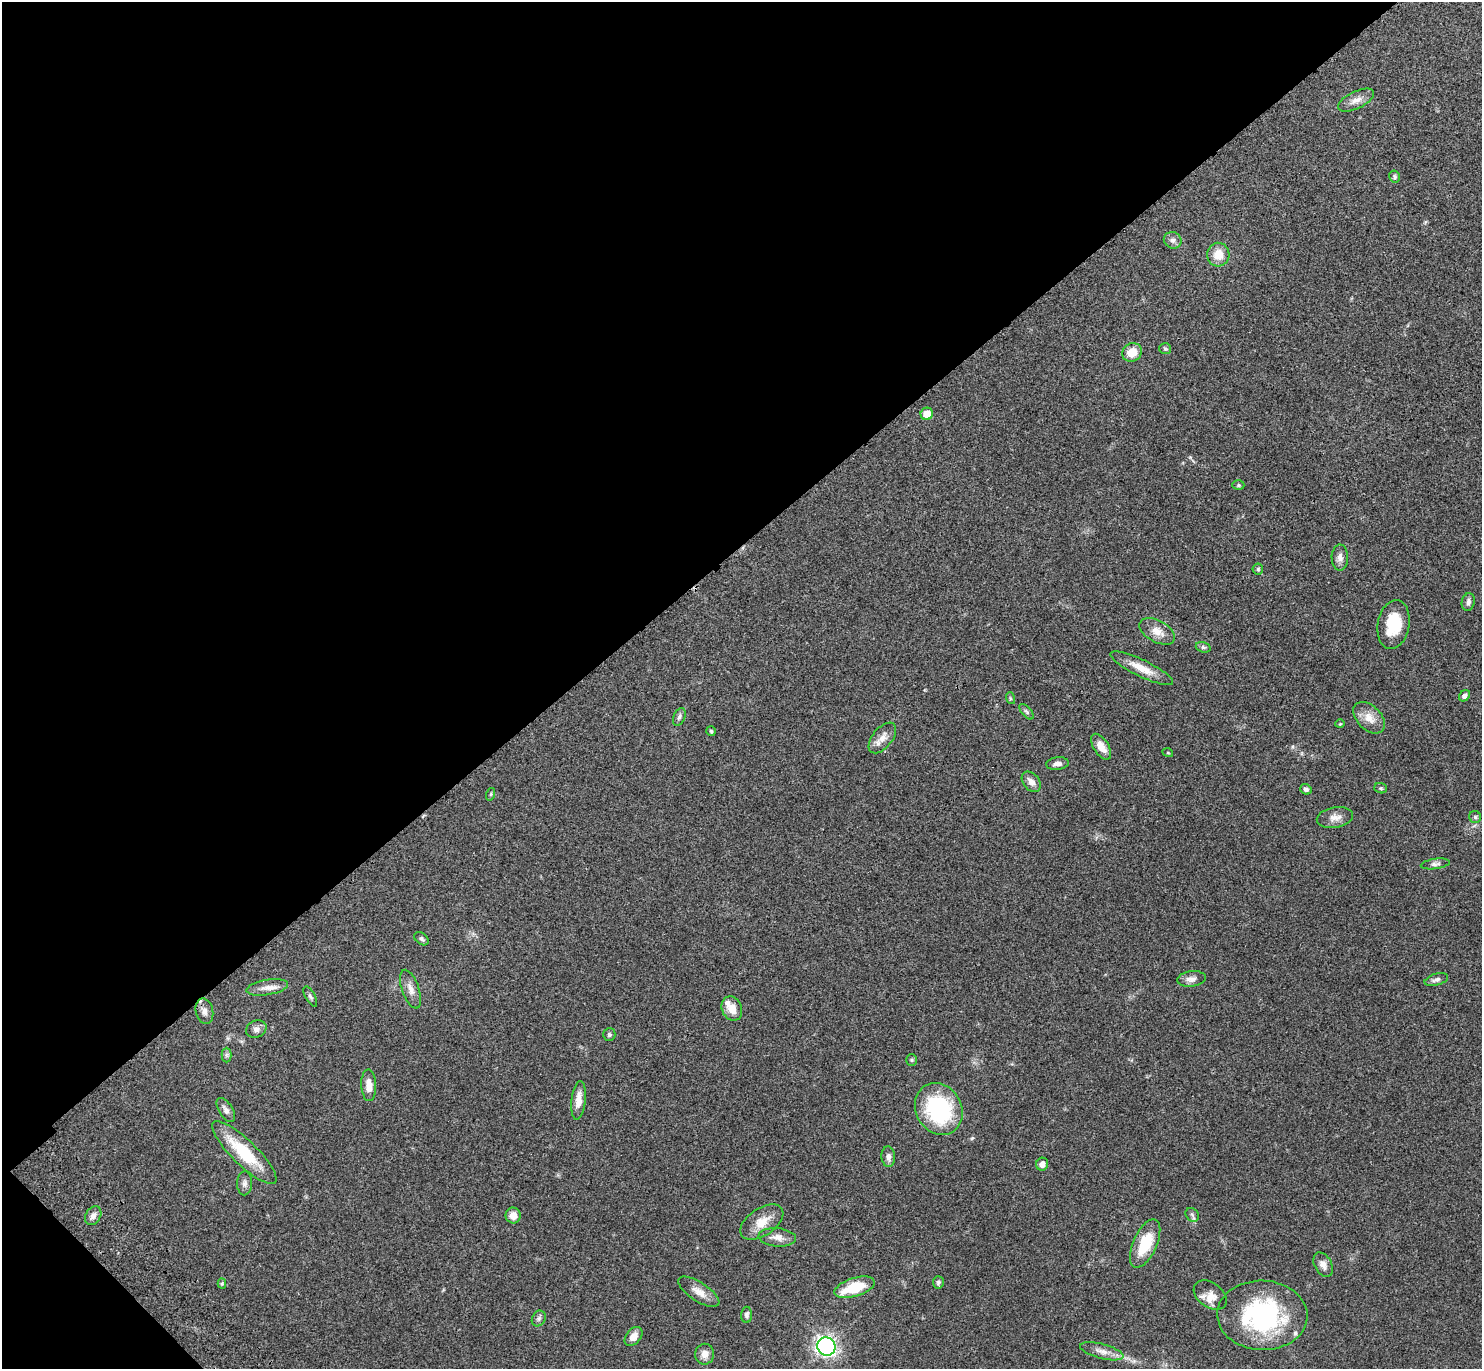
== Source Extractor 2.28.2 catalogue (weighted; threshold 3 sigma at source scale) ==
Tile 5 of 4 x 4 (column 1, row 2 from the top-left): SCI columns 98-1577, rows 2982-4348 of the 6115 x 6104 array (HDU 1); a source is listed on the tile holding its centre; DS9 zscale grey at full resolution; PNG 1484 x 1371 px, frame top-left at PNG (2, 2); each listed source drawn as its Kron ellipse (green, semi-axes under 4 px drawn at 4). Shown black and unused: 41% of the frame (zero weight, under 3 of 4 exposures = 6% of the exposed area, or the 3 px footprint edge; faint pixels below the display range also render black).
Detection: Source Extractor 2.28.2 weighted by HDU 2 'WHT'; one run over the whole footprint, this tile lists its part. Background 0.051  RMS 0.0054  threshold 0.0242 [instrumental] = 3 sigma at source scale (4.5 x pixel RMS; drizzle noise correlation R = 1.50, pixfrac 1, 0.05/0.05 arcsec/px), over >= 5 px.
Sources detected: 75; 3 inside a brighter listed object's ellipse — not listed separately; the other 72 listed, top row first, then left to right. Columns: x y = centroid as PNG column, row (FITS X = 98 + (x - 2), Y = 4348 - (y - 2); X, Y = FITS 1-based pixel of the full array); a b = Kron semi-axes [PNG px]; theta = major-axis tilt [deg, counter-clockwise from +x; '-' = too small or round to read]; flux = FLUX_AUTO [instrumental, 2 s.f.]
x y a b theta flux
1356 100 19 8 25 4.4
1395 177 6 5 - 0.89
1173 240 9 8 - 2.2
1218 255 12 11 - 7.5
1165 349 6 5 - 0.91
1132 352 10 9 - 8.3
927 414 6 6 - 7.1
1238 485 6 5 - 0.85
1340 557 13 8 -88 2.8
1258 569 5 5 - 0.68
1468 602 9 6 78 1.8
1393 624 25 16 79 17
1157 631 19 10 -29 5.9
1203 647 7 5 -17 0.98
1142 668 34 8 -26 8.6
1464 696 6 5 - 1.6
1010 698 6 4 -72 0.58
1026 712 9 5 -48 1.1
679 717 9 6 67 1.5
1369 718 19 12 -45 6.4
1340 724 5 3 - 0.38
711 731 5 5 - 0.67
882 738 18 10 51 4.6
1101 747 14 7 -57 4.7
1168 753 5 3 - 0.48
1057 764 11 6 6 2.5
1031 782 12 8 -51 3.3
1381 788 6 5 - 0.8
1306 789 6 5 - 1.2
491 794 6 4 71 0.67
1475 817 6 6 - 1
1335 818 18 10 10 4.2
1435 864 15 5 8 1.7
422 939 8 5 -38 1.2
1191 979 15 7 7 3
1436 980 12 6 16 1.8
267 987 21 7 10 4.3
410 989 20 8 -71 4.3
310 996 11 5 -62 1.3
732 1008 13 10 -66 6.6
204 1011 13 8 -78 3.2
256 1029 10 8 26 2.3
609 1035 6 6 - 0.95
226 1055 7 5 90 1.1
912 1060 6 5 - 0.7
369 1085 16 7 -87 5.2
578 1100 19 7 83 5.6
939 1109 27 23 -61 50
226 1110 13 7 -58 2.4
244 1153 43 12 -44 24
888 1157 10 6 -87 2.3
1042 1164 6 6 - 2.6
245 1183 12 7 87 2.1
1192 1215 7 6 - 1.3
93 1216 10 7 59 2.5
513 1216 8 7 - 4
762 1222 24 13 34 8.6
777 1237 19 9 -5 4.4
1145 1244 26 12 65 18
1323 1265 13 8 -60 3.1
938 1282 6 5 - 1.1
222 1283 5 4 - 0.66
855 1287 21 9 17 18
699 1292 23 9 -33 5.4
1210 1295 18 12 -36 5.5
747 1315 8 5 89 1.3
1262 1315 45 34 -2 71
539 1318 8 6 59 1.4
633 1336 11 7 50 4.1
826 1346 9 9 - 190
1102 1351 22 7 -15 4.4
705 1354 10 9 - 3.9
Isophote crosses this tile's border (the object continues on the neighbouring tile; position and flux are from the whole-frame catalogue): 1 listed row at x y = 1262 1315